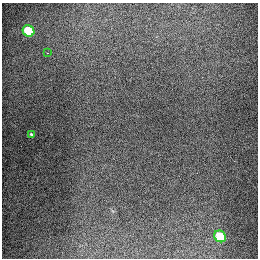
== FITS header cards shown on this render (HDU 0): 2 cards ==
NAXIS1  =                  256
NAXIS2  =                  256

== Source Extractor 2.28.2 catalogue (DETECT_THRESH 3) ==
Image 256 x 256 px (HDU 0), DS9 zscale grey, 1 PNG px = 1 image px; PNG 260 x 260 px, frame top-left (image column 1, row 256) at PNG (2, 3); each listed source drawn as its Kron ellipse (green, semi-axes under 4 px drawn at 4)
Background 1300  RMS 27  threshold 80.3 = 3 sigma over >= 5 px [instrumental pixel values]
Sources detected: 4; all 4 listed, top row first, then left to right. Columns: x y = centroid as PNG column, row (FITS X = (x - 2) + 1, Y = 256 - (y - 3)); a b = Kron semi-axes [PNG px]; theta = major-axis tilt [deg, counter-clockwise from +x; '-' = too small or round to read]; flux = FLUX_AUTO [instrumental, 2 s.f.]
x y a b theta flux
28 31 6 5 - 94000
47 53 3 2 - 1000
31 134 4 3 - 2100
220 236 6 5 - 71000